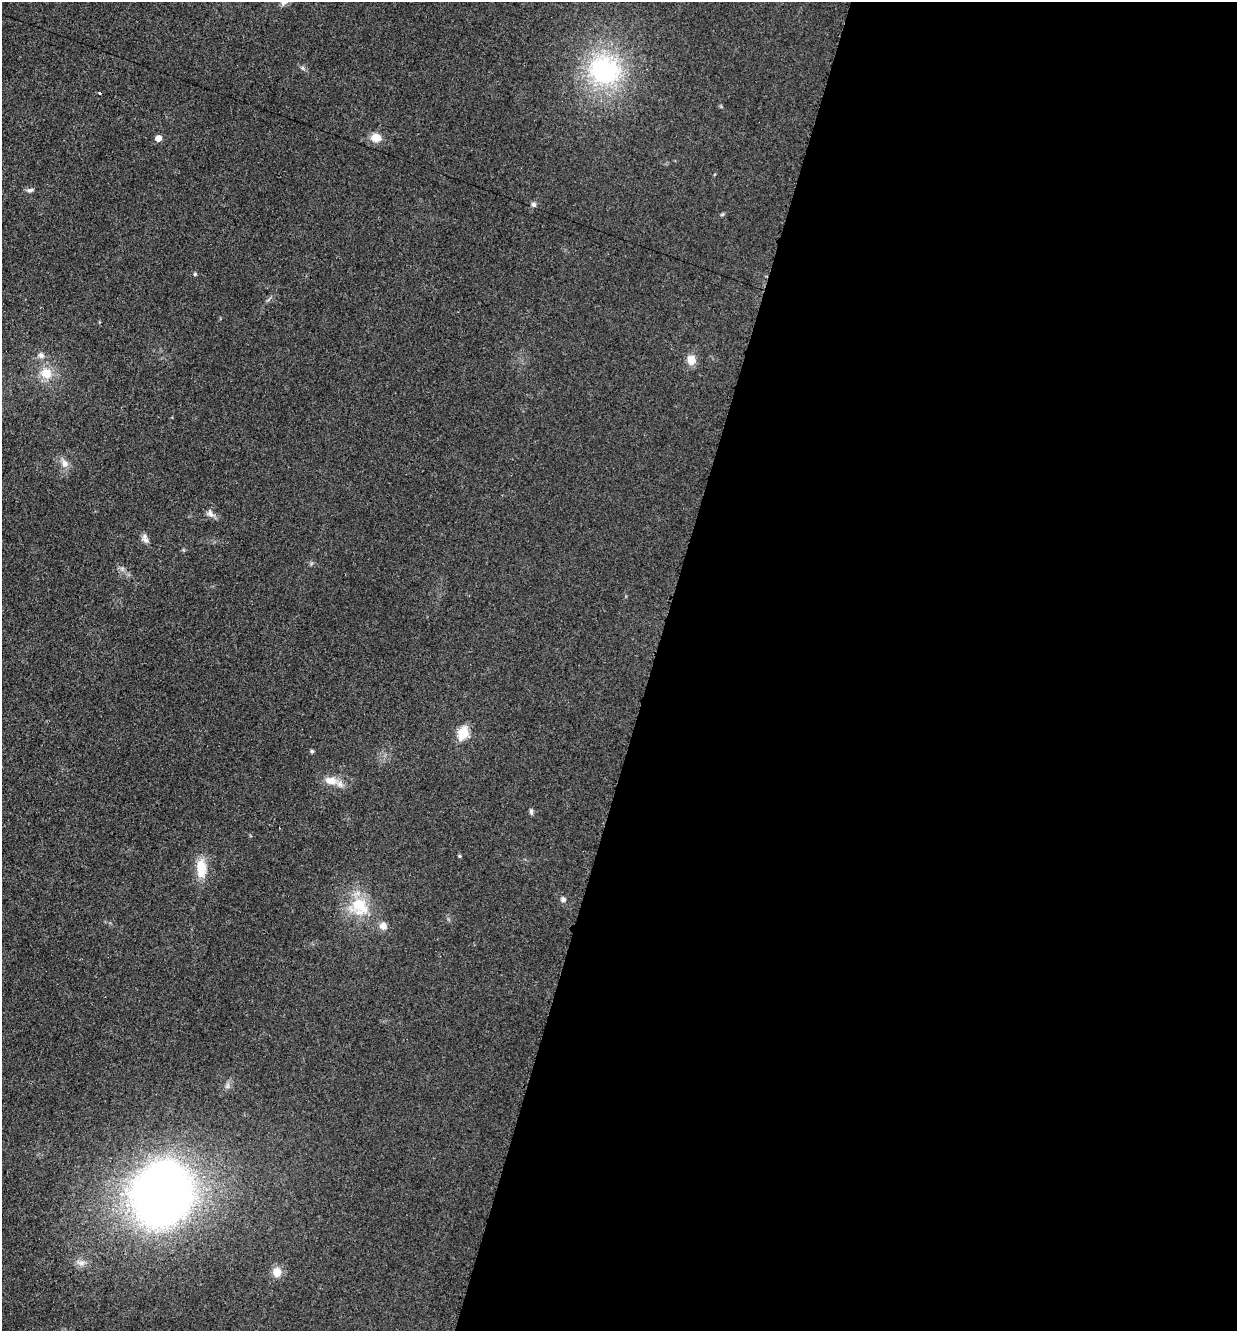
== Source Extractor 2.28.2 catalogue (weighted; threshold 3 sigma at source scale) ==
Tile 12 of 4 x 4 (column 4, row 3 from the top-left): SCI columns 3977-5211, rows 1339-2667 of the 5351 x 5330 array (HDU 1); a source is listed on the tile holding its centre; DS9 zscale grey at full resolution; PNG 1239 x 1333 px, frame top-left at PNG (2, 2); no overlay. Shown black and unused: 47% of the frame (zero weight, under 3 of 4 exposures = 1% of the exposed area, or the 3 px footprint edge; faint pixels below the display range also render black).
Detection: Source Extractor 2.28.2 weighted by HDU 2 'WHT'; one run over the whole footprint, this tile lists its part. Background 0.0553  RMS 0.0054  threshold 0.0241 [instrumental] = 3 sigma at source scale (4.5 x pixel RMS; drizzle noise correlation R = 1.50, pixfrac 1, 0.05/0.05 arcsec/px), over >= 5 px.
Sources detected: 29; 1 inside a brighter listed object's ellipse — not listed separately; the other 28 listed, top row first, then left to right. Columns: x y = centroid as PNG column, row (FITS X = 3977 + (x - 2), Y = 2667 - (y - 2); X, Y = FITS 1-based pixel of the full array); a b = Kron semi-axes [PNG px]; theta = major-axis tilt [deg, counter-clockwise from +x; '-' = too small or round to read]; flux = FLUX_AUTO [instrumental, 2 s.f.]
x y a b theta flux
302 68 6 5 - 0.99
605 70 41 37 -27 72
100 93 3 3 - 0.8
376 137 12 10 -2 5.6
158 138 5 5 - 4.1
30 190 10 5 6 1.4
534 205 7 6 - 1.3
723 214 6 4 70 0.63
195 274 5 4 - 0.78
41 355 8 7 - 2.1
691 360 13 10 -86 5.2
46 373 17 14 -16 9.6
65 463 11 9 -79 3.6
210 513 11 8 -69 2.4
146 540 12 6 -24 2.3
463 733 7 6 - 32
312 751 5 4 - 0.99
331 781 15 10 -11 6.2
531 812 8 5 -83 1.1
460 856 4 4 - 0.65
201 868 26 12 -88 11
563 899 7 6 - 1.5
358 905 28 21 65 21
383 926 8 8 - 4.1
228 1086 7 4 71 1.2
162 1194 47 42 73 480
81 1263 12 6 -6 2.8
277 1272 11 10 - 5.9